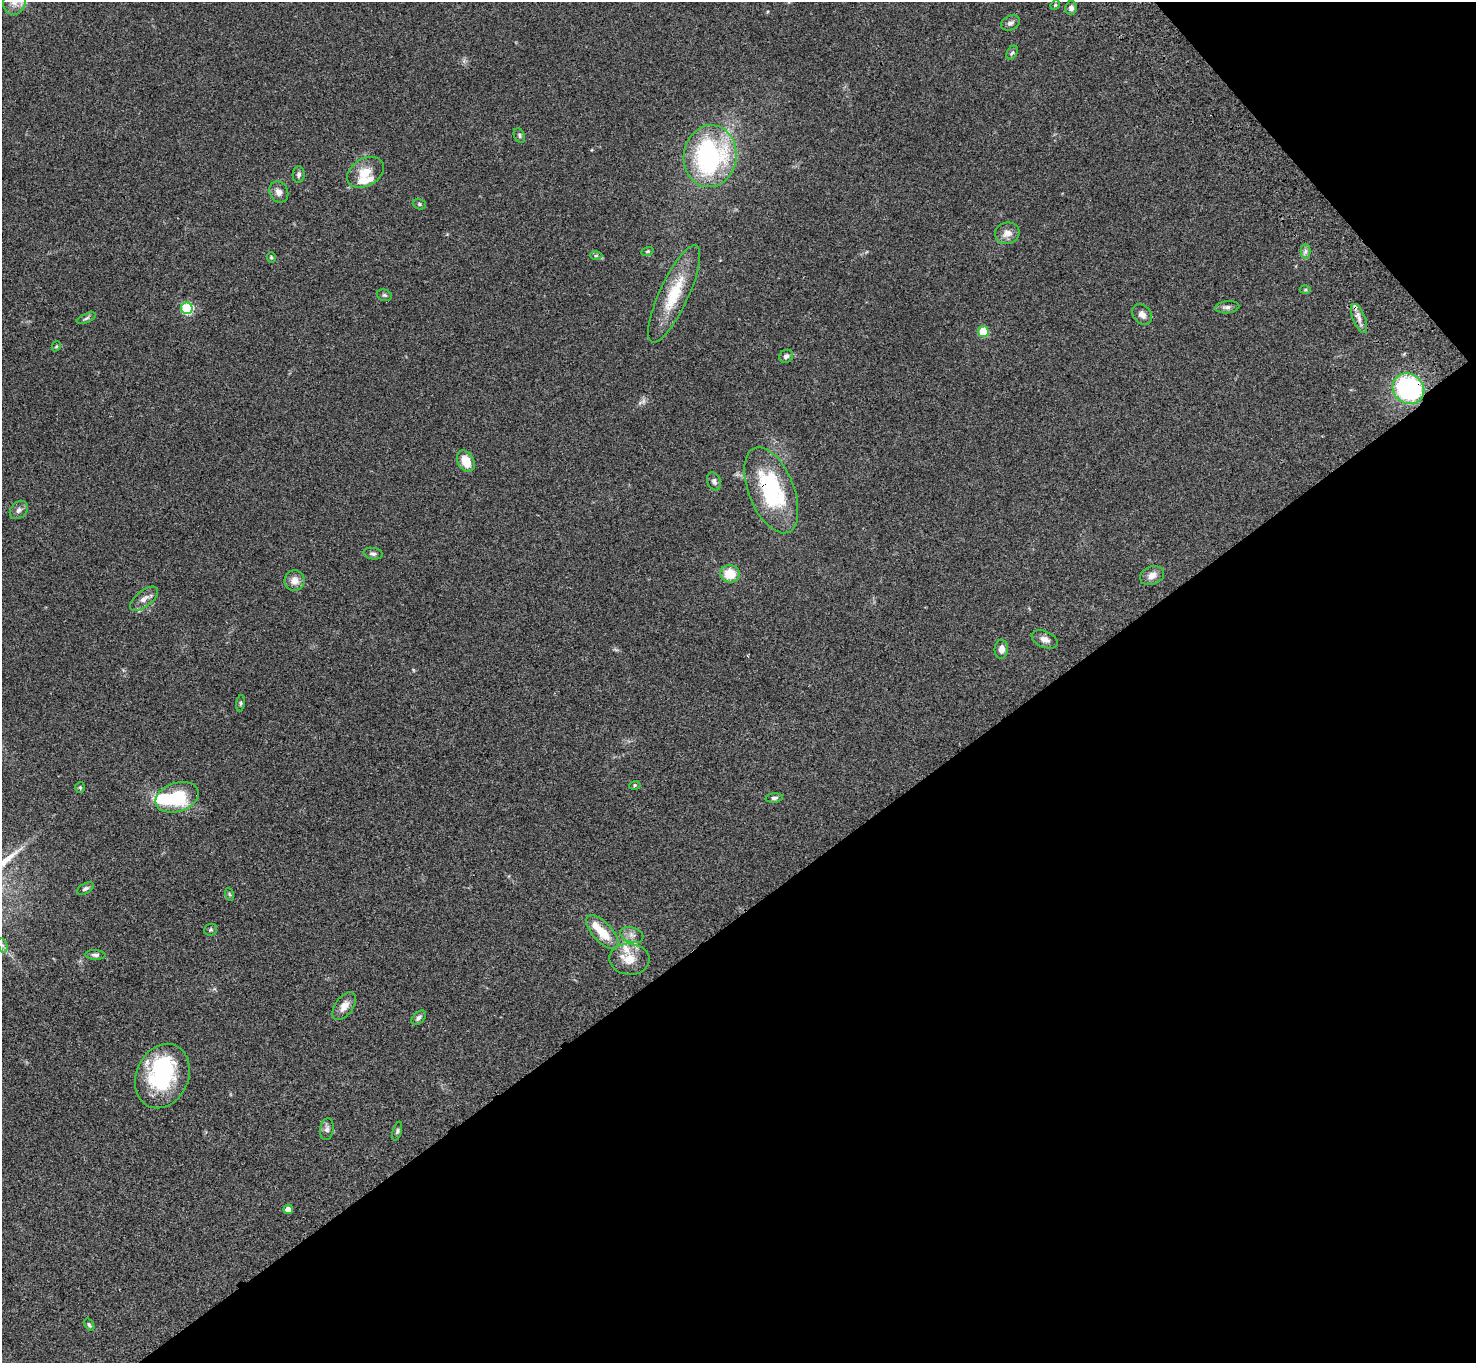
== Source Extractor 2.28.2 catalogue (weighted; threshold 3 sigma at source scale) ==
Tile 12 of 4 x 4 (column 4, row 3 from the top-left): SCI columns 4524-5997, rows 1745-3105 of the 6099 x 6072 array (HDU 1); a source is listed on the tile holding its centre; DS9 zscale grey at full resolution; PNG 1478 x 1365 px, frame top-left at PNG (2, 2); each listed source drawn as its Kron ellipse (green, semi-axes under 4 px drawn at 4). Shown black and unused: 36% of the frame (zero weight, under 3 of 4 exposures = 6% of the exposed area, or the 3 px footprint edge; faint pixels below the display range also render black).
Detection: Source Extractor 2.28.2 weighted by HDU 2 'WHT'; one run over the whole footprint, this tile lists its part. Background 0.0459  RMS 0.0051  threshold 0.0231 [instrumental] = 3 sigma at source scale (4.5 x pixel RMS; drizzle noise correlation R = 1.50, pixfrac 1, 0.05/0.05 arcsec/px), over >= 5 px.
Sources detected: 67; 1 too faint to see at this stretch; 2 inside a brighter object's white glare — neither listed nor drawn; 5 inside a brighter listed object's ellipse — not listed separately; the other 59 listed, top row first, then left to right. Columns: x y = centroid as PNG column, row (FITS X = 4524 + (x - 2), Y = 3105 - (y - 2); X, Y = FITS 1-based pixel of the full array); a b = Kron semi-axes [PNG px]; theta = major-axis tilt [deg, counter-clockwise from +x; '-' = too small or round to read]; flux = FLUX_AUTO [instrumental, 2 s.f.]
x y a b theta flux
14 2 12 11 - 3.9
1055 5 5 4 - 0.56
1071 8 7 6 - 1.9
1010 23 10 7 26 1.9
1012 53 7 5 60 1
519 135 7 5 -65 1
710 156 31 26 83 86
366 172 20 13 30 8.5
299 175 8 6 88 1.6
279 192 11 9 -59 3
419 204 7 5 -16 0.93
1007 233 12 10 17 4.1
647 251 6 4 20 0.58
1306 251 7 5 90 1.3
596 256 6 4 1 0.83
271 257 5 4 - 0.66
1305 290 5 3 - 0.53
674 294 53 14 65 22
384 295 8 5 -15 0.9
1227 307 12 6 5 1.8
187 308 6 6 - 41
1142 315 11 8 -47 2.9
86 318 10 4 24 1.2
1359 319 15 6 -68 3.1
983 332 5 5 - 19
56 346 5 4 - 0.56
786 356 7 6 - 1.6
1408 389 16 14 -38 78
466 461 11 8 -62 8.4
714 481 9 6 -67 1.5
771 490 45 22 -68 49
19 510 10 8 48 2.1
373 554 10 5 -10 1.5
730 574 9 8 - 11
1152 575 12 9 21 3.6
295 580 10 10 - 4.1
144 599 17 8 39 3.6
1045 639 14 8 -23 2.8
1001 649 9 7 87 3.1
240 703 8 4 82 0.9
635 785 5 3 - 0.55
80 787 5 4 - 0.66
177 797 22 14 18 28
774 798 8 4 5 1.2
85 889 9 5 28 1.3
229 894 6 4 -71 0.64
211 930 6 6 - 0.8
602 932 21 9 -47 11
632 935 12 7 -19 2.6
2 945 7 4 -71 1.3
95 955 10 5 -3 1.4
629 959 20 15 -4 8
344 1006 16 9 54 4.4
419 1018 8 5 45 1.5
162 1076 33 26 66 46
327 1129 11 6 82 1.9
397 1131 9 4 73 0.99
288 1209 5 4 - 4.4
89 1325 7 3 -57 0.69
Overlapping masked pixels (flux is a lower limit): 3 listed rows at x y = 1359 319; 1408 389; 771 490
Isophote crosses this tile's border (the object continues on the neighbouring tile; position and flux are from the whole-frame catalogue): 1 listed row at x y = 14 2